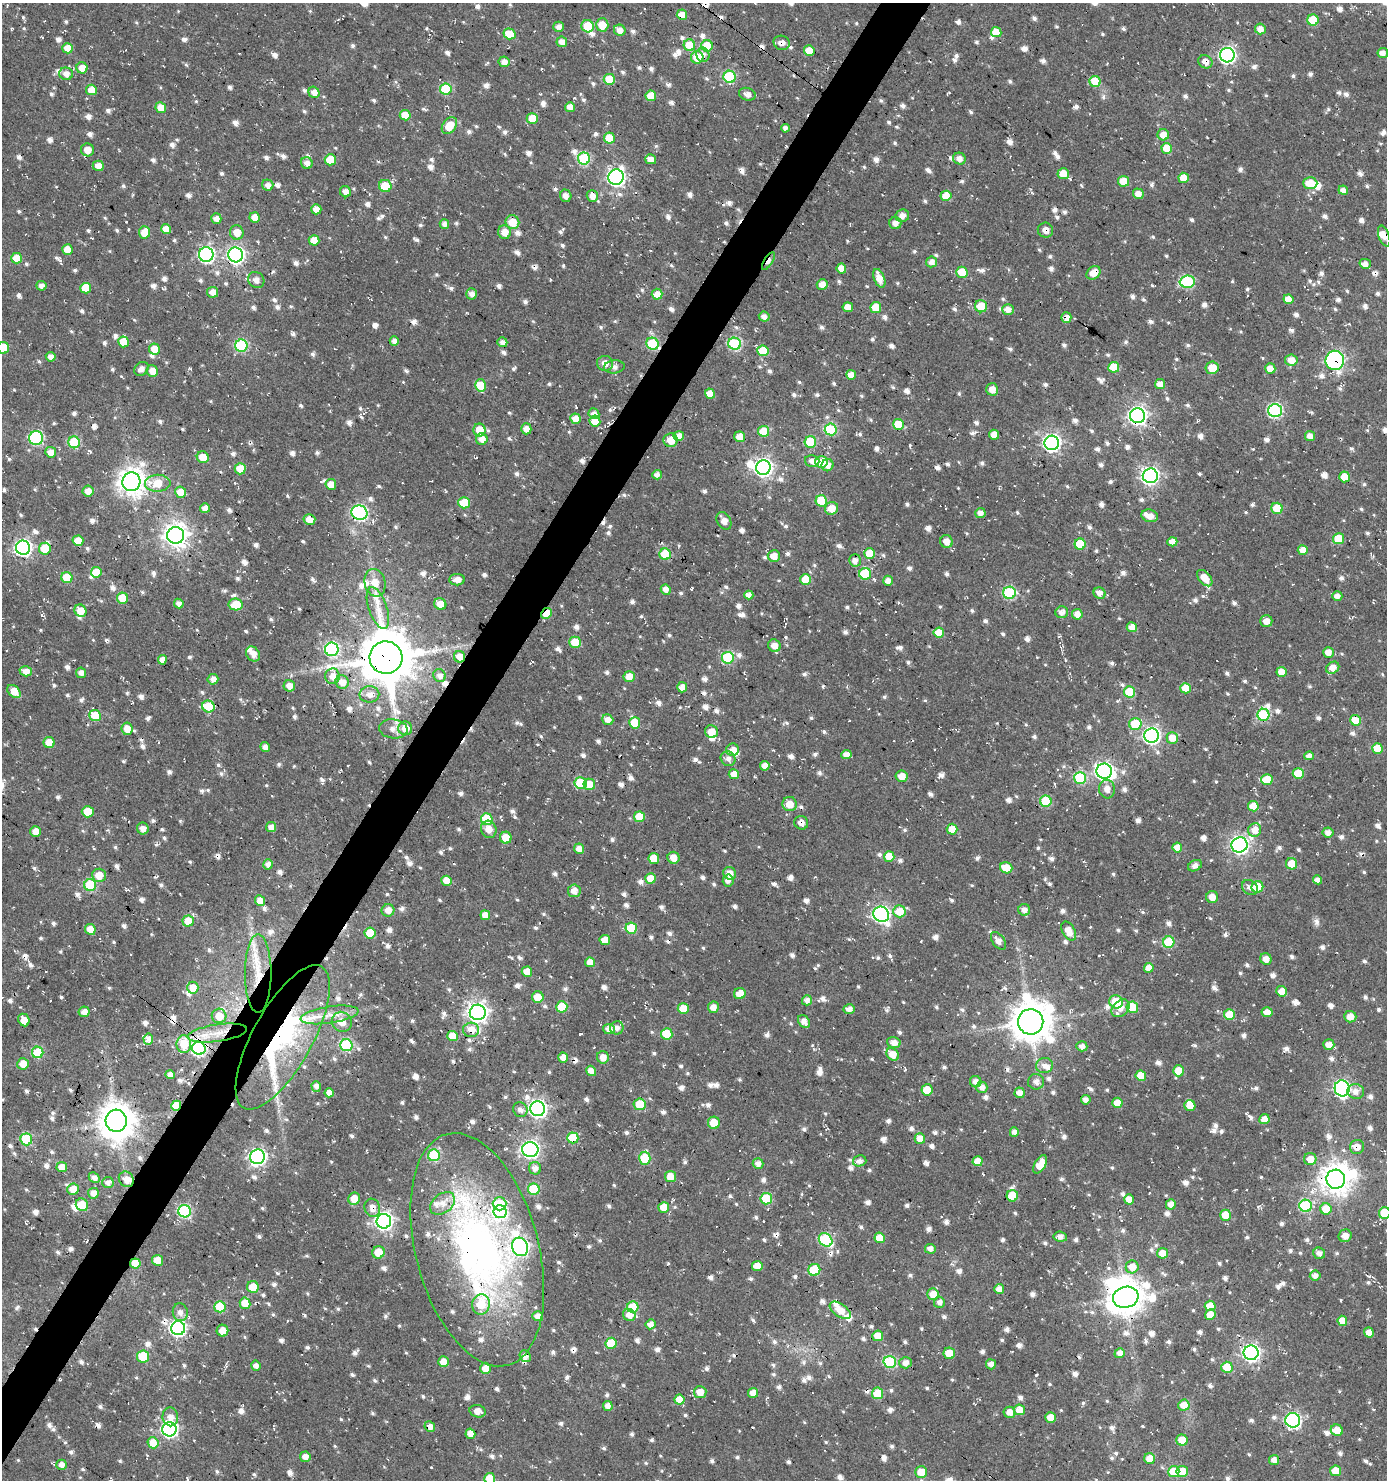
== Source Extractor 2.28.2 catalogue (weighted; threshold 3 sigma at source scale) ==
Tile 7 of 4 x 4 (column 3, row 2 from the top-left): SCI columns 3021-4405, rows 2957-4434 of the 5972 x 5915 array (HDU 1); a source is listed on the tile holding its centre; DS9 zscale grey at full resolution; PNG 1389 x 1482 px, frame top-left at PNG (2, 3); each listed source drawn as its Kron ellipse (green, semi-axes under 4 px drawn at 4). Shown black and unused: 4% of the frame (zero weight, under 2 of 3 exposures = <1% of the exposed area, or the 3 px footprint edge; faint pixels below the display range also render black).
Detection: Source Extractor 2.28.2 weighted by HDU 2 'WHT'; one run over the whole footprint, this tile lists its part. Background 0.0265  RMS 0.0091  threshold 0.0408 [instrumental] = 3 sigma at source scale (4.5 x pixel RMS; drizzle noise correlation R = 1.50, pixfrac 1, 0.0396/0.0396 arcsec/px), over >= 5 px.
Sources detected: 1544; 6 inside a brighter object's white glare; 43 cosmic-ray / hot-pixel residue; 1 long thin detection or spike segment (spike, bleed or trail) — neither listed nor drawn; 30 inside a brighter listed object's ellipse — not listed separately; of the other 1464, all 500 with FLUX_AUTO >= 5.47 (the completeness limit of this list) listed and drawn (964 fainter detections not listed), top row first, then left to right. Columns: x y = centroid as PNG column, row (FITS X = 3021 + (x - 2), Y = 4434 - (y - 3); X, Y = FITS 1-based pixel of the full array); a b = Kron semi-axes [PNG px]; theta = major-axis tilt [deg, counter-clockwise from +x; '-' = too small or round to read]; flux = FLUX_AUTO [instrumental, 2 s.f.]
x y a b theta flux
682 15 5 5 - 12
1313 20 5 5 - 34
602 25 6 6 - 17
588 26 6 6 - 32
558 27 5 5 - 6
1260 29 5 5 - 8.7
620 30 6 5 - 7.5
996 32 5 5 - 13
510 34 6 5 - 25
562 42 5 5 - 8.5
782 43 8 7 - 5.7
689 45 6 5 - 30
707 46 6 5 - 30
68 48 5 5 - 14
809 51 5 5 - 17
1383 53 5 5 - 7
703 55 7 6 - 5.9
1227 55 7 7 - 280
697 57 6 6 - 22
504 62 5 5 - 6.9
1205 62 7 6 - 7.5
82 68 5 5 - 13
66 74 7 6 - 6.4
730 77 6 6 - 78
609 79 6 5 - 26
1095 81 6 5 - 24
446 89 6 5 - 56
91 90 5 5 - 14
314 92 6 5 - 9
747 94 8 6 -19 5.8
651 96 5 5 - 22
570 107 5 4 - 8.4
161 108 5 5 - 12
405 115 5 5 - 15
532 118 5 5 - 18
449 126 9 6 54 19
785 128 4 4 - 5.5
1163 135 6 5 - 11
609 138 5 5 - 25
1167 148 5 5 - 20
88 150 6 6 - 10
584 158 6 6 - 86
651 159 5 5 - 7.1
959 159 6 6 - 6.4
330 160 5 5 - 29
307 163 6 5 - 6.3
98 166 5 5 - 9.2
1063 174 5 5 - 15
616 177 8 7 - 320
1184 178 5 5 - 12
1123 181 5 5 - 17
1310 183 7 5 -2 20
268 185 6 5 - 5.7
385 186 6 6 - 23
1343 190 5 4 - 6.2
345 192 6 5 - 6.4
1138 194 6 5 - 8.5
566 196 6 5 - 5.5
592 196 6 5 - 7.9
946 196 5 5 - 15
316 209 5 5 - 9.2
902 216 7 6 - 5.9
255 217 5 5 - 13
216 218 5 5 - 7
512 222 7 6 - 19
895 223 6 6 - 6.1
444 224 5 5 - 6
166 229 5 5 - 14
1045 230 8 7 - 6.3
144 232 6 5 - 18
237 232 7 7 - 14
505 232 7 6 - 11
1384 236 11 5 -70 8.4
314 240 5 5 - 15
68 250 5 5 - 15
206 255 7 7 - 210
235 255 7 7 - 300
16 258 5 5 - 22
768 261 10 4 58 9.9
932 262 5 5 - 6.7
1365 264 5 5 - 6
841 268 5 4 - 11
962 272 5 5 - 25
1093 273 8 6 42 11
879 278 10 5 -68 12
256 280 9 7 -43 5.8
1187 282 7 6 - 100
822 284 5 5 - 8.5
41 286 5 5 - 5.8
86 288 5 5 - 22
213 292 5 5 - 8.8
472 294 5 5 - 5.6
657 294 5 5 - 12
1288 299 5 4 - 11
981 306 6 6 - 27
848 307 5 5 - 9.8
876 307 5 5 - 17
1008 309 5 5 - 7.5
764 317 5 5 - 6
1066 318 5 5 - 8.5
394 341 5 4 - 6.4
124 342 5 5 - 21
502 342 5 4 - 6
652 344 6 5 - 67
735 344 6 6 - 100
241 346 6 6 - 110
3 348 6 6 - 23
154 349 6 5 - 15
763 351 5 5 - 24
51 357 5 4 - 6.9
1291 360 6 5 - 9.5
1335 360 9 9 - 230
605 363 8 7 - 7.9
614 367 10 6 6 5.5
1114 367 5 5 - 25
1212 368 6 6 - 17
141 369 8 6 40 5.7
1270 369 5 5 - 9.3
152 371 6 5 - 11
851 375 5 5 - 9.2
1160 384 5 5 - 8.9
481 385 6 5 - 27
992 389 6 6 - 9.7
710 394 5 5 - 12
1275 411 7 6 - 160
594 414 5 5 - 6
1138 416 7 7 - 420
576 419 5 5 - 12
595 421 5 5 - 19
898 424 5 5 - 26
526 429 5 5 - 8.7
831 429 6 6 - 80
479 430 6 6 - 17
764 431 5 5 - 24
994 435 5 5 - 11
679 436 5 4 - 11
1310 436 5 5 - 7.2
740 437 5 5 - 12
36 438 7 7 - 130
482 439 6 5 - 8.2
671 440 7 7 - 16
74 442 6 5 - 64
810 442 6 5 - 49
1052 443 7 7 - 330
51 452 5 5 - 9.2
203 457 6 5 - 16
812 461 7 5 -14 6.5
821 462 6 5 - 31
828 465 6 6 - 6.7
763 468 7 7 - 380
240 469 5 5 - 21
657 475 4 4 - 5.8
1150 476 7 7 - 320
1344 477 5 5 - 17
131 482 9 9 - 1100
158 483 13 8 1 21
331 484 5 5 - 12
88 491 5 5 - 9.2
181 492 5 5 - 17
821 501 6 5 - 35
464 503 6 5 - 22
205 508 5 5 - 7.2
832 508 7 6 - 13
1277 508 5 5 - 28
359 513 8 7 - 180
980 513 5 5 - 6.2
1150 516 8 6 -15 9.2
309 520 6 5 - 12
724 521 9 6 -59 7
175 535 8 8 - 790
1338 539 5 5 - 31
78 541 5 5 - 17
946 541 6 6 - 7.5
1172 542 5 4 - 9.9
1080 544 5 5 - 33
23 548 7 7 - 300
45 549 6 6 - 23
1303 550 5 5 - 12
665 554 5 5 - 39
870 554 5 5 - 21
774 556 6 6 - 10
855 560 6 5 - 6.2
96 572 5 5 - 23
865 574 6 6 - 46
67 578 6 5 - 36
1205 578 9 5 -49 13
806 579 5 5 - 23
457 580 8 5 1 8.3
888 581 5 5 - 5.7
375 583 14 10 -76 13
666 590 5 4 - 7
1009 593 6 6 - 99
1100 593 6 5 - 6.8
749 595 4 4 - 6.7
1337 596 5 4 - 6.7
123 598 5 5 - 33
179 603 5 4 - 6.3
236 604 7 6 - 25
440 604 6 5 - 14
378 608 22 9 -71 13
81 611 6 6 - 13
1062 612 6 6 - 6.7
547 613 6 5 - 16
1077 614 5 5 - 9.2
1266 621 6 6 - 7.6
1132 627 5 5 - 9.8
939 632 5 5 - 17
575 642 6 5 - 24
774 646 6 6 - 10
332 649 7 7 - 150
1328 652 5 5 - 8.5
253 654 8 6 -52 8.9
460 657 6 5 - 14
386 658 16 16 - 5300
728 658 6 6 - 77
162 660 5 4 - 8.4
1333 668 7 5 37 11
26 671 6 5 - 9.6
1281 672 5 5 - 10
81 673 5 5 - 6.3
332 676 7 7 - 10
439 676 7 6 - 5.5
629 677 6 5 - 13
213 679 5 5 - 8.8
342 682 7 6 - 11
289 686 6 5 - 10
682 687 5 5 - 7.4
1186 688 5 5 - 21
14 691 8 5 -40 17
1129 692 5 5 - 33
369 694 10 8 2 8.9
208 706 6 6 - 30
1263 715 6 6 - 77
95 716 6 5 - 36
608 720 6 5 - 7.6
1355 720 5 5 - 29
635 723 5 5 - 25
1135 724 6 6 - 38
405 728 7 7 - 13
127 729 6 5 - 12
393 729 14 9 -7 8.5
711 732 6 6 - 11
1152 736 7 7 - 290
1172 738 6 5 - 11
49 743 5 5 - 20
265 747 5 4 - 6.9
1377 748 5 5 - 19
733 750 6 6 - 9.6
846 754 5 4 - 7.1
1309 756 5 4 - 6.1
728 759 8 7 - 6.1
765 766 5 5 - 7.3
1104 771 7 7 - 330
734 774 5 5 - 12
1298 774 5 5 - 26
901 776 6 5 - 9.9
1080 778 6 6 - 71
1267 779 5 5 - 17
581 783 6 6 - 35
589 784 6 5 - 14
1107 789 9 8 - 7.6
1046 801 6 5 - 45
790 804 7 7 - 13
1253 806 5 5 - 17
88 812 6 5 - 23
639 817 5 5 - 24
487 819 6 5 - 57
801 823 7 6 - 5.8
271 827 5 5 - 8.2
143 828 6 6 - 6.6
489 829 9 7 -65 9.2
952 829 5 5 - 16
1255 830 7 6 - 11
36 831 5 5 - 14
1328 832 5 5 - 6.2
506 838 6 6 - 17
1240 845 8 7 - 380
1177 848 5 5 - 11
579 849 5 5 - 8.1
889 856 5 5 - 18
654 858 5 5 - 18
673 858 6 6 - 10
268 864 5 4 - 7
1292 864 6 5 - 16
1195 866 7 5 29 5.7
1006 868 6 5 - 19
730 873 7 6 - 9.7
99 875 7 6 - 14
650 878 5 5 - 13
728 880 6 5 - 6.2
1317 880 5 4 - 6.6
446 881 5 5 - 11
90 885 6 6 - 70
1257 887 6 6 - 28
1250 888 9 6 -39 6
574 891 6 6 - 8.5
1212 897 6 6 - 8.6
260 900 5 5 - 9.9
388 910 6 6 - 8.4
1024 910 6 6 - 6
899 911 6 6 - 19
881 914 8 7 - 280
485 915 5 4 - 9.9
188 921 5 5 - 22
631 928 5 5 - 42
90 929 5 5 - 15
1069 931 10 6 -61 12
370 933 6 5 - 23
605 940 5 5 - 11
999 941 10 6 -54 6.9
1169 942 6 5 - 56
1266 959 6 5 - 6.7
590 962 5 5 - 11
1149 968 5 5 - 10
527 972 5 5 - 11
258 973 39 13 -90 26
193 988 6 5 - 14
1282 991 5 5 - 9.3
740 994 6 5 - 12
538 997 6 5 - 14
807 1000 5 5 - 7.2
1116 1002 7 6 - 35
562 1007 5 5 - 39
713 1007 6 5 - 8.8
1132 1007 6 5 - 29
683 1008 5 5 - 18
1121 1008 10 7 44 7.8
849 1009 5 5 - 6.5
84 1012 5 5 - 7.1
478 1012 8 7 - 530
1267 1012 5 5 - 9.7
329 1015 29 8 9 15
1229 1015 5 5 - 20
219 1016 7 7 - 13
1350 1017 6 5 - 9.6
24 1020 6 5 - 11
804 1021 7 5 -50 7.3
342 1022 10 9 - 11
1031 1022 13 12 - 2900
617 1028 7 6 - 5.9
609 1029 6 5 - 10
471 1030 8 7 - 12
217 1033 30 8 8 17
667 1034 5 5 - 33
452 1036 5 5 - 19
283 1037 81 30 61 190
148 1039 5 4 - 9.6
894 1042 7 5 -15 7.1
184 1044 9 7 -88 21
346 1045 6 6 - 100
1329 1045 5 5 - 8.9
1082 1046 5 5 - 5.9
199 1048 7 6 - 200
38 1052 6 5 - 50
893 1054 7 5 -49 15
603 1057 6 6 - 7.9
563 1058 5 5 - 8.8
23 1064 6 6 - 14
1044 1066 8 7 - 5.8
591 1071 5 4 - 8.1
1179 1071 5 5 - 16
170 1075 5 4 - 5.6
1141 1076 5 5 - 13
976 1082 6 5 - 7.1
1036 1082 8 8 - 6.3
316 1086 5 4 - 5.5
982 1087 6 5 - 6.6
1342 1088 8 7 - 250
927 1090 5 5 - 19
1356 1091 8 7 - 7
329 1093 4 4 - 6.4
1020 1093 5 5 - 7.6
1086 1100 5 5 - 5.9
1117 1103 5 5 - 15
640 1104 6 6 - 31
176 1106 5 4 - 29
1190 1106 5 5 - 14
538 1109 7 7 - 330
520 1110 7 7 - 5.9
1264 1119 5 5 - 10
116 1121 11 10 - 2000
714 1123 6 6 - 21
1014 1132 5 4 - 6.7
573 1138 5 5 - 39
920 1138 5 5 - 9.3
26 1139 6 6 - 63
1357 1147 7 7 - 8.3
530 1149 8 7 - 330
434 1155 6 6 - 71
258 1157 7 7 - 270
645 1158 6 5 - 43
1310 1159 6 6 - 11
860 1161 7 5 15 5.5
977 1161 5 5 - 11
758 1164 5 5 - 6.8
1040 1164 10 5 60 15
62 1167 5 5 - 10
535 1168 6 6 - 6.1
670 1177 5 5 - 12
94 1178 6 4 -45 5.6
126 1179 8 7 - 9.8
1336 1179 9 9 - 1300
108 1182 6 5 - 5.6
73 1189 6 5 - 14
534 1189 6 5 - 49
93 1193 5 5 - 8.2
1012 1196 5 5 - 28
354 1199 6 5 - 16
766 1199 6 5 - 52
1129 1199 5 5 - 10
443 1203 14 9 39 11
500 1204 7 6 - 23
1171 1204 5 5 - 8.2
82 1205 6 6 - 23
1306 1206 6 6 - 93
664 1207 5 5 - 16
372 1208 9 8 - 7.6
1326 1209 6 5 - 16
185 1211 6 6 - 140
500 1212 6 6 - 140
1385 1213 6 5 - 38
1225 1215 5 5 - 16
384 1221 7 7 - 360
1345 1236 7 6 - 8.6
1060 1237 7 5 -6 6
880 1238 5 5 - 17
826 1240 7 6 - 100
520 1247 9 8 - 340
930 1249 5 5 - 5.6
477 1250 119 61 -75 450
378 1252 6 6 - 18
1162 1253 5 5 - 11
1319 1253 6 5 - 6.2
158 1260 5 5 - 10
135 1263 5 5 - 15
757 1266 5 5 - 13
1132 1267 6 6 - 13
814 1270 6 6 - 47
1315 1275 5 5 - 5.8
253 1287 6 5 - 19
999 1289 5 5 - 7.8
933 1294 6 5 - 14
1126 1297 13 10 18 2000
939 1302 6 5 - 5.6
245 1303 6 5 - 17
481 1304 10 9 - 23
1210 1306 5 5 - 17
220 1307 6 5 - 47
633 1307 5 5 - 39
840 1310 12 6 -35 15
180 1312 9 7 -82 5.6
629 1315 6 6 - 8.8
1210 1315 5 5 - 13
538 1316 5 5 - 8.4
1342 1321 5 4 - 13
651 1324 5 5 - 6.9
178 1328 7 7 - 270
223 1331 6 5 - 11
1369 1332 5 4 - 8
878 1336 5 5 - 14
611 1343 5 5 - 36
949 1353 6 5 - 19
1120 1353 5 5 - 6.6
1251 1353 7 7 - 370
143 1356 6 6 - 39
525 1356 6 5 - 7
443 1362 5 5 - 11
890 1362 6 6 - 88
906 1363 6 5 - 6.7
991 1364 5 5 - 5.9
256 1366 5 5 - 5.5
1227 1367 5 5 - 30
486 1368 6 5 - 11
700 1392 6 6 - 12
753 1393 5 5 - 9.3
878 1393 6 5 - 26
679 1399 5 5 - 12
1184 1405 6 5 - 10
608 1406 5 4 - 7.7
1019 1410 5 5 - 13
478 1411 8 6 -15 7.9
1009 1412 6 5 - 8.1
170 1417 9 8 - 7.5
1051 1417 5 5 - 11
1293 1420 7 7 - 210
430 1426 5 5 - 6.6
169 1429 7 7 - 260
1337 1430 6 5 - 12
470 1434 5 4 - 10
1182 1440 6 5 - 13
153 1443 6 5 - 17
305 1457 5 5 - 7.1
1150 1459 5 5 - 13
1274 1460 5 5 - 7
62 1465 5 5 - 6.6
1335 1471 5 5 - 13
921 1472 6 5 - 13
1174 1472 5 5 - 32
1182 1472 5 5 - 20
490 1478 5 5 - 21
Overlapping masked pixels (flux is a lower limit): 48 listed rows (the first 20) at x y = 682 15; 782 43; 1205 62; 592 196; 1045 230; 1384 236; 235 255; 768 261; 1093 273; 1066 318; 652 344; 1335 360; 1138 416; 595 421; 831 429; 359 513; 547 613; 939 632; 460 657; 386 658
Isophote crosses this tile's border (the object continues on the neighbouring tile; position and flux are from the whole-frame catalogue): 3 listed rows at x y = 3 348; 1385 1213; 490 1478